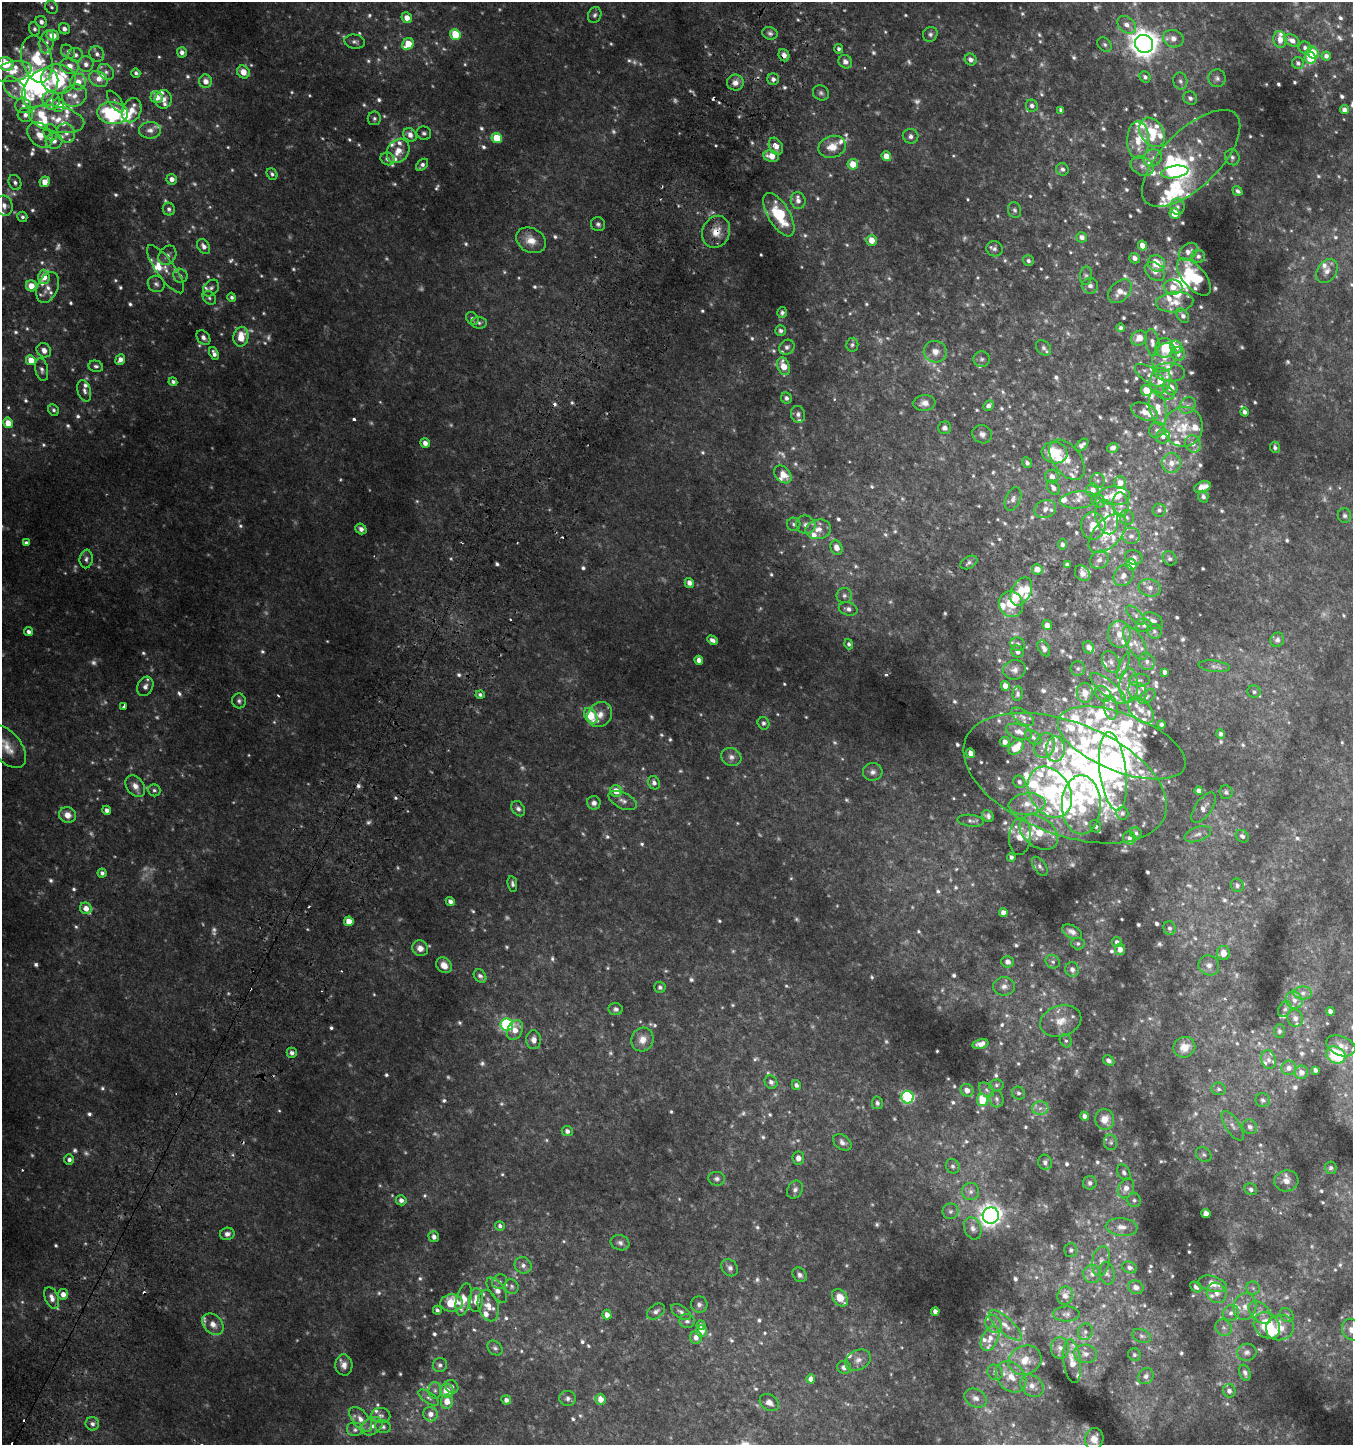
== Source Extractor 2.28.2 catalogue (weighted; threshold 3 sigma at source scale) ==
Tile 7 of 4 x 4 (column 3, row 2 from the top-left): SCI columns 2957-4307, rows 2940-4382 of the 5982 x 5886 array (HDU 1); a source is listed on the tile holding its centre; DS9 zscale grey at full resolution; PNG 1355 x 1447 px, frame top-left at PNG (2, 2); each listed source drawn as its Kron ellipse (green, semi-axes under 4 px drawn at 4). Shown black and unused: <1% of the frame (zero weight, under 2 of 3 exposures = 3% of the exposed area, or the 3 px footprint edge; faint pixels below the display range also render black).
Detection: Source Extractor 2.28.2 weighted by HDU 2 'WHT'; one run over the whole footprint, this tile lists its part. Background 0.0535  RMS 0.008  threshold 0.036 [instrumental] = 3 sigma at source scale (4.5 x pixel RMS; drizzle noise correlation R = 1.50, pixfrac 1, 0.0396/0.0396 arcsec/px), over >= 5 px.
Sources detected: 1293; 204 too faint to see at this stretch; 11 inside a brighter object's white glare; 14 cosmic-ray / hot-pixel residue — neither listed nor drawn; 162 inside a brighter listed object's ellipse — not listed separately; of the other 902, all 500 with FLUX_AUTO >= 1.92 (the completeness limit of this list) listed and drawn (402 fainter detections not listed), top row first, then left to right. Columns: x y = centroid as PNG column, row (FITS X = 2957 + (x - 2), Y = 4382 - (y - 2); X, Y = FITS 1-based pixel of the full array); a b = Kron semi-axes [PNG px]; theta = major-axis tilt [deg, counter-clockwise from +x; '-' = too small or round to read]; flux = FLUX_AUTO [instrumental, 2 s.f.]
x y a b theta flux
51 7 7 6 - 2
595 15 8 6 68 2.3
407 18 6 5 - 7.3
41 22 6 5 - 3.7
1127 25 10 7 -40 5.9
34 29 7 5 -67 2.3
64 29 6 5 - 3.5
770 33 8 6 -16 2.3
455 34 5 5 - 30
930 34 8 7 - 2.5
53 35 6 5 - 13
1173 39 10 8 -20 6.3
1280 39 8 6 -80 6.9
1292 40 8 5 -27 4.5
47 42 12 7 76 5
355 42 10 7 -10 2.8
408 44 6 5 - 19
1144 44 9 9 - 1100
1105 45 8 6 -45 2.3
1305 48 6 6 - 3.2
839 49 5 4 - 2
68 52 8 6 -41 2.7
182 52 5 5 - 3.9
1313 53 6 5 - 14
97 54 8 7 - 4.1
75 55 7 7 - 3.8
784 55 6 5 - 4.6
1326 56 4 4 - 3
1310 58 6 5 - 23
37 59 24 15 -76 47
971 60 6 5 - 3.8
845 62 7 6 - 4.2
1298 63 6 6 - 2.2
6 64 8 6 -17 30
86 64 8 7 - 4.2
69 66 9 7 -15 8.9
13 71 19 10 12 12
106 72 9 7 -46 3.3
243 72 7 6 - 9.5
136 73 5 4 - 2
1145 77 6 5 - 2.5
1217 78 9 8 - 3
58 79 17 14 -13 73
98 79 10 7 -29 6.2
773 79 6 6 - 3.5
205 81 7 6 - 7
1180 81 8 7 - 2.7
78 82 8 8 - 8.3
735 83 8 8 - 5.2
14 88 13 8 -47 6.1
40 88 22 15 50 86
821 93 8 7 - 2.2
74 96 13 11 27 8.3
157 97 6 5 - 9.1
1190 98 7 6 - 3
163 99 9 8 - 4.9
51 100 9 8 - 5
115 102 12 5 -56 2.1
58 105 7 6 - 6.8
23 106 8 7 - 3.3
1032 106 6 6 - 3.3
132 110 12 9 67 8.7
1061 110 4 4 - 2.4
1344 110 5 4 - 3.1
112 113 15 11 -6 77
25 115 7 7 - 4.3
374 118 7 6 - 2.2
57 119 28 13 -11 21
150 130 11 8 2 5.1
51 132 8 7 - 3.5
1152 132 16 11 -56 19
66 133 10 8 -58 5.3
424 133 7 6 - 2.1
40 135 14 10 -49 11
410 135 7 6 - 5.8
911 136 8 7 - 3.1
497 138 5 5 - 24
1138 140 19 11 90 16
54 141 8 7 - 5
776 146 9 6 -62 7.3
832 147 14 11 16 10
398 151 13 10 55 9.7
771 156 8 6 -9 9.8
886 156 5 4 - 10
1232 157 8 7 - 2.6
1153 158 10 8 19 4.6
1191 158 63 28 45 58
387 159 7 6 - 2.9
853 164 5 5 - 14
422 165 7 4 44 2.9
1142 166 12 9 -28 5.6
1062 169 6 6 - 2.4
1175 172 14 6 10 64
272 174 6 5 - 2
172 179 5 5 - 5.3
15 182 8 6 -66 2.7
45 182 5 5 - 8.2
1237 191 5 4 - 2.3
798 201 8 7 - 4
4 206 10 8 -72 5.4
1177 207 8 7 - 3.1
169 209 6 6 - 2.7
1015 210 8 6 -70 2
1175 213 5 5 - 17
779 215 24 11 -59 38
22 217 5 5 - 2
598 224 7 7 - 2.3
716 232 16 13 67 12
1082 237 5 5 - 3.9
531 240 16 12 -29 11
872 240 5 5 - 11
1142 245 5 4 - 7.7
204 246 8 5 -54 4.1
994 249 8 7 - 2.6
1188 252 10 7 40 4.9
167 255 10 8 55 4
1198 256 7 6 - 2.9
1135 258 5 5 - 3.8
1028 261 6 5 - 2.1
1156 263 9 8 - 17
166 269 29 9 -54 9.6
1155 271 11 8 -41 6.1
1327 271 13 9 55 5.6
180 276 7 6 - 2.2
1086 276 9 6 83 2.3
44 277 7 5 -86 11
1194 277 22 11 -50 42
156 284 9 8 - 2.9
31 286 5 5 - 10
1090 286 8 8 - 3.3
1173 287 9 7 -8 7.3
48 288 16 10 67 6.3
211 288 9 7 47 2.6
1120 291 14 9 45 7
232 297 5 4 - 2.1
209 298 7 6 - 1.9
1175 302 18 10 5 11
782 312 6 5 - 2.3
1183 316 8 5 -56 3.3
472 318 7 5 -51 1.9
479 323 8 6 -2 2.1
1121 328 4 4 - 2.2
781 331 5 5 - 2.6
203 337 8 6 -51 3.2
241 337 10 7 80 15
1139 338 8 7 - 7.5
1152 342 13 7 -81 4.3
852 345 7 6 - 1.9
787 347 8 7 - 2.7
1176 347 7 6 - 5.3
1043 348 9 6 -48 2.4
1164 348 10 9 - 16
44 350 8 6 -42 5
935 352 11 11 - 7.5
214 354 7 4 -67 3.6
1178 354 7 7 - 3.8
1164 357 15 11 63 7.7
982 359 8 7 - 2.2
31 360 5 4 - 12
120 360 5 4 - 5
96 366 7 5 -13 2.1
784 366 9 6 -71 13
42 370 11 6 -78 3
1169 372 16 9 -6 6
1150 375 17 7 -34 6.1
1160 381 13 10 71 12
173 382 4 4 - 2.7
1170 387 7 7 - 7.9
1146 390 5 5 - 14
84 391 11 6 -74 3.4
1165 393 10 6 -19 3
786 398 5 5 - 3
924 403 11 8 7 5.3
1187 405 9 7 54 3.4
988 406 5 4 - 3.6
1158 408 18 8 -78 11
54 410 6 5 - 2
1144 412 14 8 -22 7.6
1244 412 4 4 - 2.8
798 414 8 7 - 2.9
8 423 5 4 - 12
1183 427 20 19 - 22
944 428 6 6 - 3.2
1157 430 8 7 - 3.2
982 434 10 9 - 4.4
1163 436 7 6 - 4.3
425 443 5 4 - 5.3
1193 444 9 7 -57 4.6
1082 445 8 4 42 2.8
1275 447 6 5 - 2.3
1113 448 6 5 - 2.9
1055 453 13 11 -8 24
1067 460 23 13 -53 14
1027 463 5 4 - 2.7
1171 463 10 9 - 7
783 474 10 7 -46 9.8
1052 476 7 6 - 5.4
1097 480 7 7 - 2.7
1120 483 6 6 - 7.1
1202 487 9 5 21 7.3
1053 488 8 5 -56 3.9
1092 490 6 6 - 5.4
1114 496 16 9 -1 16
1203 497 6 5 - 2.3
1013 499 12 7 68 3.4
1078 500 18 8 6 6.2
1098 501 7 6 - 2.3
1120 505 12 8 -84 4.5
1045 509 11 8 21 4.7
1159 510 6 6 - 2.6
1344 515 7 6 - 2.3
1106 517 17 10 -75 13
1127 517 7 7 - 2.5
794 524 7 6 - 2.2
806 525 9 9 - 4.9
1093 526 13 12 - 12
361 529 6 5 - 3.5
818 529 13 9 11 9.3
1107 533 24 13 47 22
1131 536 9 8 - 3.9
26 543 4 3 - 2.1
1062 544 5 4 - 2.3
836 548 7 5 -67 7.1
1134 557 9 7 -24 2.8
1170 558 7 6 - 2.1
86 559 9 6 84 2.8
1099 560 10 8 49 5.1
969 563 9 6 30 2.4
1131 564 5 5 - 21
1067 565 4 3 - 1.9
1037 569 5 5 - 6.3
1082 573 8 6 -50 5
1123 576 11 9 52 6.1
689 583 5 4 - 5.1
1150 588 11 8 -15 5.4
1021 591 15 9 63 14
844 595 7 7 - 2.9
1011 604 13 12 - 18
848 609 9 6 -14 3.9
1135 615 12 5 -46 3.1
1153 621 11 7 -30 4
1047 625 5 5 - 4.6
1144 625 8 6 -16 3.1
1154 631 8 7 - 2.7
29 632 4 4 - 3.2
1119 634 13 11 -88 9.9
712 640 5 4 - 3.4
1277 640 7 6 - 2.7
1135 643 19 8 -60 8.4
849 644 5 4 - 2
1018 644 7 6 - 2.6
1089 647 6 5 - 4.7
1044 648 8 5 -60 3.2
1018 652 6 5 - 3.1
699 660 4 4 - 4.7
1111 662 12 8 -59 4.4
1147 662 9 7 -55 3.7
1123 666 14 4 68 2.8
1214 666 15 5 -7 3.1
1078 668 7 7 - 2.1
1014 670 11 9 17 4.6
1165 672 4 4 - 2.7
1140 680 10 6 0 2.7
145 686 10 7 62 4.4
1005 686 5 4 - 7
1129 686 17 9 88 8.8
1108 688 22 7 -40 8.2
1137 691 10 8 -46 4.6
1254 692 6 6 - 1.9
1085 693 10 8 -81 7.8
1017 694 7 5 83 2
1103 694 9 6 -41 3.2
480 695 4 4 - 1.9
1147 696 10 5 39 2.1
239 701 7 7 - 2.4
123 706 3 3 - 6.5
1111 708 12 6 -83 4.5
1141 710 16 9 -45 6.5
600 715 13 11 50 6.9
591 716 8 6 -55 31
1023 717 13 6 -34 3.3
763 723 6 6 - 2.5
1161 724 4 4 - 2.2
1019 732 13 7 -18 5.2
1221 734 5 4 - 2.4
1033 737 9 5 -38 2
1005 742 5 5 - 4.5
1122 743 68 29 -21 140
1045 745 13 10 66 7
7 746 25 14 -50 15
1016 748 8 6 43 15
1055 749 13 9 90 8.2
971 753 5 4 - 6.7
731 757 10 8 -27 4.2
1113 771 39 13 -83 70
873 772 10 9 - 3.9
1065 778 107 56 -21 340
1019 782 6 5 - 2.7
654 783 7 5 -65 3.1
135 786 12 8 -53 5.7
154 790 6 6 - 2
616 791 6 5 - 11
1199 791 4 4 - 3.5
1050 792 27 20 -59 130
1226 792 7 6 - 2
623 801 15 7 -25 4.7
594 803 7 6 - 3.7
1027 804 18 10 7 12
1081 805 29 19 -89 64
1204 808 17 8 55 5.2
518 809 8 6 -54 2.7
107 810 4 4 - 3.1
1122 813 6 6 - 2.3
67 815 8 8 - 7.5
988 816 6 5 - 2.5
971 821 13 6 -7 2.7
1095 826 6 5 - 2.4
1039 832 21 15 -38 21
1136 833 6 5 - 2.1
1198 834 14 7 20 4.2
1020 836 19 11 85 13
1242 836 7 5 -44 2.7
1129 838 7 6 - 3.1
1011 857 4 4 - 2.5
1040 866 11 6 -55 2.7
102 873 4 4 - 2.5
512 884 8 4 -80 2.3
1237 885 7 6 - 2.4
450 901 5 4 - 3.7
86 908 6 5 - 7.1
1003 913 4 4 - 6.4
349 921 5 4 - 10
1170 928 7 6 - 2.4
1072 932 11 6 -26 4.9
1117 942 5 5 - 3.1
1078 944 6 6 - 2
420 948 8 7 - 6
1120 949 6 5 - 5.3
1223 953 7 6 - 6.4
1007 962 6 6 - 3.8
1053 962 7 6 - 2.3
444 965 8 7 - 6.8
1209 965 10 9 - 4.8
1072 969 7 6 - 3.6
480 976 7 5 -48 2.9
1004 986 11 9 0 4.5
660 987 5 5 - 2.2
1303 993 9 6 0 3.6
1294 1000 9 8 - 4.8
616 1009 7 6 - 2.5
1285 1009 8 6 61 2.2
1330 1011 4 4 - 3.6
1295 1018 8 7 - 4.6
1061 1021 21 15 18 14
507 1024 6 6 - 100
515 1030 10 7 61 8.4
1279 1031 7 5 -90 2
534 1040 9 7 -89 5.1
642 1040 12 11 - 8.1
1066 1041 7 6 - 2
980 1044 8 4 13 4.6
1341 1046 15 9 -22 6.6
1184 1047 11 10 - 11
292 1053 5 5 - 3.1
1336 1055 10 8 -31 53
1268 1060 9 7 -78 4
1109 1061 6 5 - 3
1289 1068 7 7 - 4.4
1315 1070 4 3 - 2.4
1301 1072 7 6 - 5.4
771 1082 7 6 - 3.1
796 1085 5 4 - 2.8
996 1085 7 5 3 2.1
1218 1089 7 6 - 2.4
967 1090 6 6 - 5.1
986 1090 8 6 -42 2.3
1019 1093 7 6 - 2.3
908 1097 6 6 - 100
996 1099 8 7 - 2.6
983 1100 6 5 - 24
1263 1100 7 7 - 2.4
877 1103 6 5 - 2.6
1040 1108 8 6 4 3.8
1085 1116 4 4 - 3.7
1105 1119 10 9 - 10
1233 1126 17 7 -57 5
1250 1127 7 7 - 3.6
567 1131 5 5 - 3.5
842 1142 10 7 -39 3.6
1111 1142 8 6 -76 2.2
1204 1155 8 6 -43 2.4
798 1158 6 6 - 4.7
69 1160 5 5 - 2.9
1045 1162 8 6 -72 3.1
953 1166 7 6 - 2.3
1331 1168 6 5 - 2.1
1124 1172 8 6 -60 2.8
717 1179 8 7 - 2.7
1286 1181 12 10 13 6.7
1090 1183 7 7 - 2.5
1126 1188 10 7 63 6.4
1251 1189 6 5 - 2.5
795 1190 9 7 59 3
971 1192 8 8 - 3.8
401 1200 5 5 - 3.8
1134 1200 7 6 - 2
950 1211 8 8 - 2.6
1206 1214 5 4 - 8
991 1215 8 8 - 550
500 1226 5 4 - 2.6
1122 1227 16 9 -5 7.2
973 1228 11 8 -69 4.4
227 1234 7 6 - 3.5
434 1237 5 5 - 3.8
620 1243 9 7 -18 3
1071 1250 7 6 - 2
1101 1261 15 8 79 5.7
523 1265 9 8 - 4.1
1130 1267 7 5 -23 2.8
730 1268 9 7 -48 3.3
1107 1273 11 7 -79 2.9
1092 1274 9 9 - 4.7
800 1275 8 6 -49 2.7
499 1282 8 7 - 2.3
1213 1284 14 7 -14 9.7
511 1286 7 6 - 2.1
1136 1287 8 6 -22 3.9
1196 1287 6 4 -43 2.1
1253 1288 7 6 - 2.2
497 1290 14 7 -54 6.3
1216 1293 10 9 - 6.5
63 1294 5 5 - 5.8
1065 1296 9 7 73 5.7
52 1298 11 6 -68 5.7
840 1298 10 7 -53 12
464 1299 16 7 77 11
476 1300 12 7 87 8.8
452 1303 11 8 6 23
699 1305 8 8 - 3
488 1306 16 10 -74 8.3
1245 1307 13 11 74 9.8
437 1310 4 4 - 1.9
656 1311 10 6 35 3.4
935 1311 4 4 - 4.4
681 1312 11 6 -33 3.2
1260 1312 14 8 -43 6.4
1231 1313 8 7 - 4.1
1066 1314 13 7 0 3.3
607 1315 5 4 - 5
1287 1315 7 6 - 2.3
687 1321 7 7 - 2.7
213 1324 12 9 -46 6.8
993 1324 9 7 -59 4.1
701 1325 4 4 - 2.9
1005 1325 21 7 -41 7.3
1267 1325 14 11 -44 33
1224 1328 9 7 -45 3.4
1280 1328 14 12 14 12
1351 1330 11 9 -62 5.1
701 1331 6 5 - 8.3
1085 1332 8 7 - 2.8
1142 1336 9 6 -22 2.5
696 1337 6 6 - 4.9
990 1338 13 8 64 6.6
495 1348 8 6 -42 2.3
1060 1348 10 9 - 5.4
1247 1352 10 8 9 3.8
1086 1354 11 9 -5 5.9
1134 1355 6 6 - 1.9
858 1360 13 9 26 5.9
1025 1360 17 14 24 14
1072 1361 22 8 -83 10
344 1365 10 8 -85 5.2
440 1365 7 7 - 2.7
844 1367 7 6 - 4.2
995 1372 8 7 - 3.2
1245 1373 8 5 -71 3
1146 1376 8 7 - 3.7
1011 1377 17 13 -46 15
811 1379 4 4 - 5.9
1032 1386 13 10 -39 7
452 1387 7 6 - 2.7
435 1390 8 6 -88 2.7
447 1391 7 6 - 13
1229 1391 7 6 - 3.5
429 1398 12 5 -36 3
568 1398 8 7 - 3
976 1398 12 9 -29 5
600 1399 5 5 - 7.6
506 1400 5 4 - 3.8
447 1401 7 6 - 10
769 1403 10 7 -35 4.7
430 1414 7 7 - 5.1
381 1416 9 7 -3 3
361 1419 15 8 -49 7.5
92 1424 7 6 - 3.3
372 1426 11 8 32 5.3
383 1427 8 6 -16 2.1
355 1430 8 7 - 3.2
1094 1439 11 9 79 8.4
Overlapping masked pixels (flux is a lower limit): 4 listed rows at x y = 97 54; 784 55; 716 232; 1065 778
Isophote crosses this tile's border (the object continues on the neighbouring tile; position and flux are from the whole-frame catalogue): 4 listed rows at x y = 6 64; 7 746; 1336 1055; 1351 1330